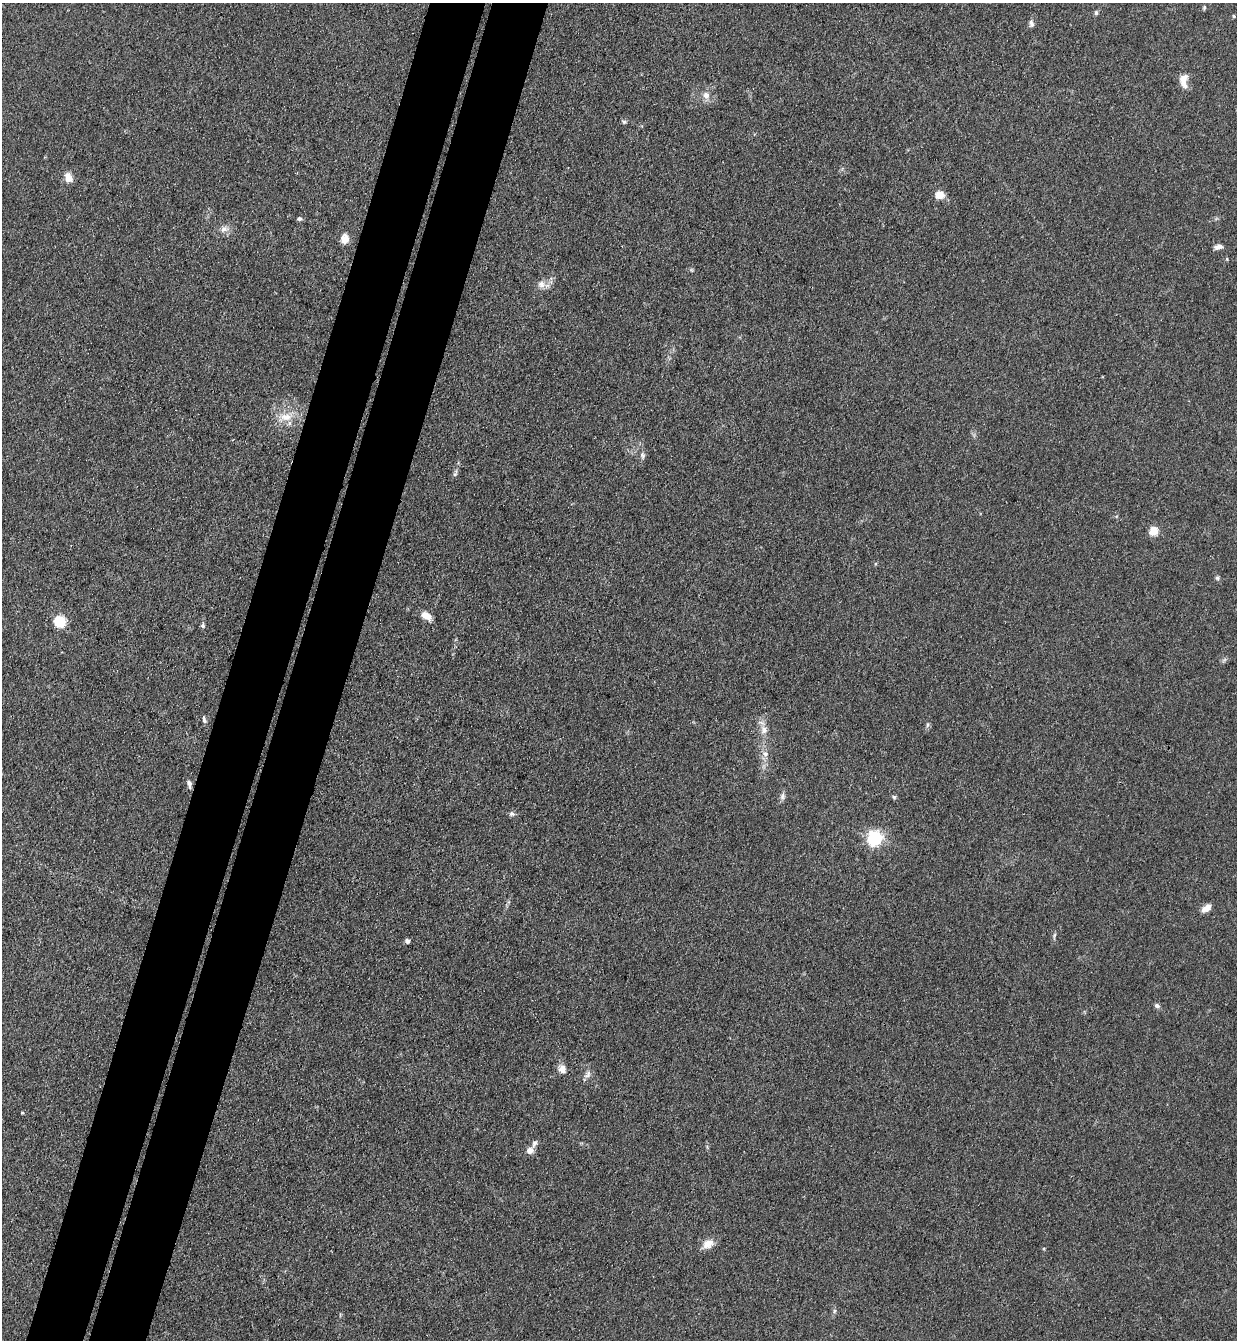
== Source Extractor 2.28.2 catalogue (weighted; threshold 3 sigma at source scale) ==
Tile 7 of 4 x 4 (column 3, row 2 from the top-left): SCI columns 2660-3894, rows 2699-4036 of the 5447 x 5397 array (HDU 1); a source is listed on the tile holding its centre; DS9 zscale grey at full resolution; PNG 1239 x 1342 px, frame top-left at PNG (2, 3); no overlay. Shown black and unused: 9% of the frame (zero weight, under 3 of 4 exposures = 5% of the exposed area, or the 3 px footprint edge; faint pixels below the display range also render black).
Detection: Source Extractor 2.28.2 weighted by HDU 2 'WHT'; one run over the whole footprint, this tile lists its part. Background 0.128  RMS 0.0077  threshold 0.0349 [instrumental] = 3 sigma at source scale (4.5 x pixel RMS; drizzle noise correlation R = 1.50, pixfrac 1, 0.05/0.05 arcsec/px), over >= 5 px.
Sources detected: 44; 1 too faint to see at this stretch — not listed; the other 43 listed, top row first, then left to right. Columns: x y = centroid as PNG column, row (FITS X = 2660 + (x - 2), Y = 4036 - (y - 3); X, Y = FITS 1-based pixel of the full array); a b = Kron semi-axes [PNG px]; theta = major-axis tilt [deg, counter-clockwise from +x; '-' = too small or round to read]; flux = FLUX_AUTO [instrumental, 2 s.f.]
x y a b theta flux
1204 8 6 4 75 1.1
1096 13 7 5 89 1.5
1234 16 5 4 - 0.9
1031 24 9 6 -83 2.4
1184 80 18 10 -89 8.1
706 95 11 9 -63 5.3
624 122 6 5 - 1.5
68 177 11 8 -70 7
940 195 5 5 - 25
299 218 6 5 - 1.7
224 229 12 8 16 5.1
345 239 13 10 80 6.1
1218 247 9 6 13 3.9
1227 259 4 4 - 0.84
541 284 11 10 - 5.3
286 417 19 11 -3 12
642 455 10 6 -84 2.6
455 473 12 4 69 2.2
1154 531 5 5 - 33
1217 578 6 5 - 1.4
426 616 11 7 -35 9.1
60 621 7 7 - 36
202 626 5 5 - 1.4
204 720 10 5 -68 2
927 725 6 4 71 1.3
764 730 13 10 -76 6
765 754 10 7 -43 3.8
189 784 11 6 -77 2.8
782 796 12 6 76 2.7
894 797 5 5 - 1.3
512 814 8 6 -6 2.1
875 838 6 6 - 230
1206 908 11 6 38 6.5
1054 936 11 3 80 1.5
407 941 5 5 - 2.4
1157 1006 7 5 -33 2.2
562 1069 11 9 -54 5.5
588 1074 12 7 53 3.5
22 1113 4 3 - 0.72
534 1143 11 6 69 2.8
530 1151 8 7 - 5.2
708 1244 15 11 27 7.7
834 1311 6 5 - 1.4